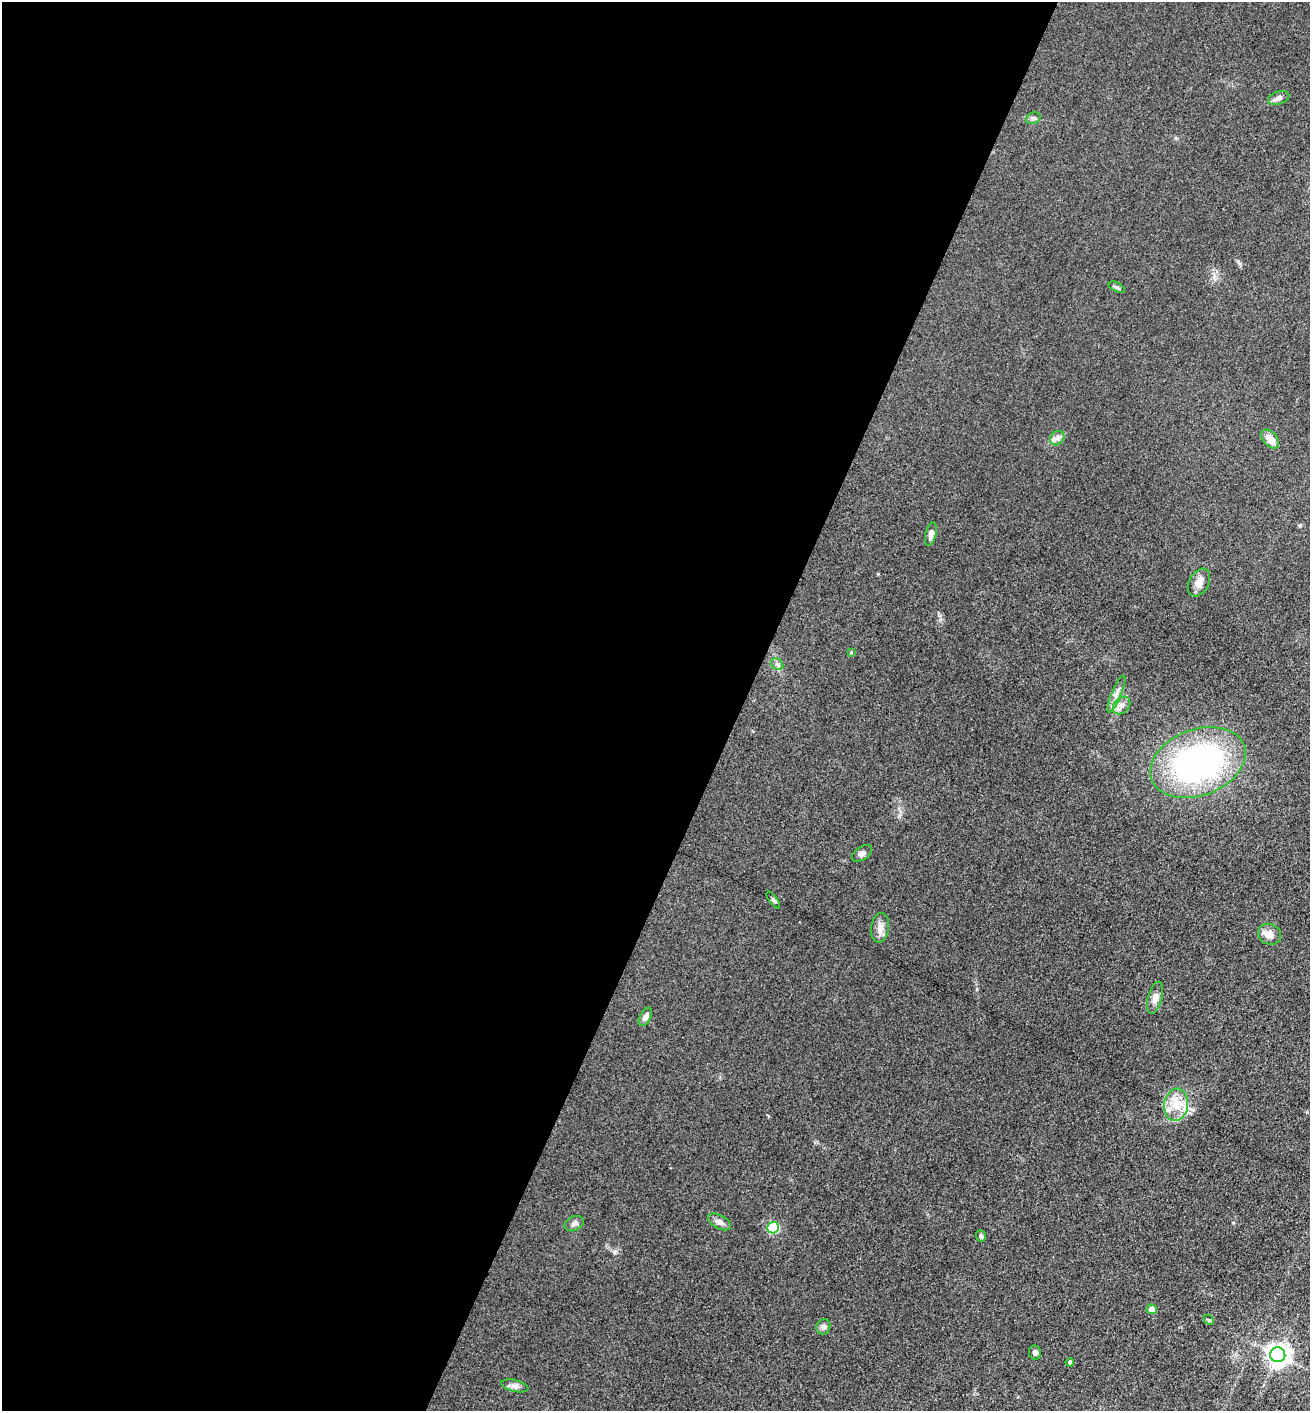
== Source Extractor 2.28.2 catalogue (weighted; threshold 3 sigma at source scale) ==
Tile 5 of 4 x 4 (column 1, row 2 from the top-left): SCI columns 145-1452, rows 2818-4226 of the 5651 x 5636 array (HDU 1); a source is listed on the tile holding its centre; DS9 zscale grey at full resolution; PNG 1312 x 1413 px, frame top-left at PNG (2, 2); each listed source drawn as its Kron ellipse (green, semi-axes under 4 px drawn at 4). Shown black and unused: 57% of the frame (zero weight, under 3 of 5 exposures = <1% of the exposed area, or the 3 px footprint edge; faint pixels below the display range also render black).
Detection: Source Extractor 2.28.2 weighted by HDU 2 'WHT'; one run over the whole footprint, this tile lists its part. Background 0.151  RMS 0.0098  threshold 0.0443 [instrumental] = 3 sigma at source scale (4.5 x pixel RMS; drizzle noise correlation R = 1.50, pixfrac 1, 0.05/0.05 arcsec/px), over >= 5 px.
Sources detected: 30; all 30 listed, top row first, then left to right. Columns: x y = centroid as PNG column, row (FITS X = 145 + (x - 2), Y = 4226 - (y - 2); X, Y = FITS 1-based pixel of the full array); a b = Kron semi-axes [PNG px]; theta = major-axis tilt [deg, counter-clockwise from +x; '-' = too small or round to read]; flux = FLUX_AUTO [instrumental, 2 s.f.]
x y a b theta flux
1279 98 11 6 19 3.7
1033 118 7 5 19 2.2
1116 287 9 4 -26 1.9
1057 438 8 6 44 3.5
1270 439 11 7 -49 10
931 534 12 5 78 4.9
1199 582 15 9 61 8.4
851 652 3 3 - 0.73
777 664 7 5 -44 2.4
1116 694 20 5 67 6.2
1122 705 10 7 45 5
1198 763 49 33 20 260
862 853 11 6 35 3.8
773 900 10 4 -54 1.8
880 928 15 9 83 7.1
1270 934 12 10 -26 8.4
1155 998 16 7 74 6
645 1017 10 5 62 4
1176 1105 16 12 82 17
719 1222 12 7 -29 4.4
574 1224 10 7 26 3.7
773 1228 6 6 - 88
981 1236 6 5 - 1.8
1152 1309 5 5 - 8.4
1209 1320 6 4 -44 1.3
823 1327 8 6 67 3.2
1035 1352 7 6 - 3.2
1278 1355 7 7 - 750
1070 1362 4 4 - 2.3
515 1386 14 6 -13 4.1
Unlisted compact peaks at least as high as the median listed source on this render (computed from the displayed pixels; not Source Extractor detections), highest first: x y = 614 1252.